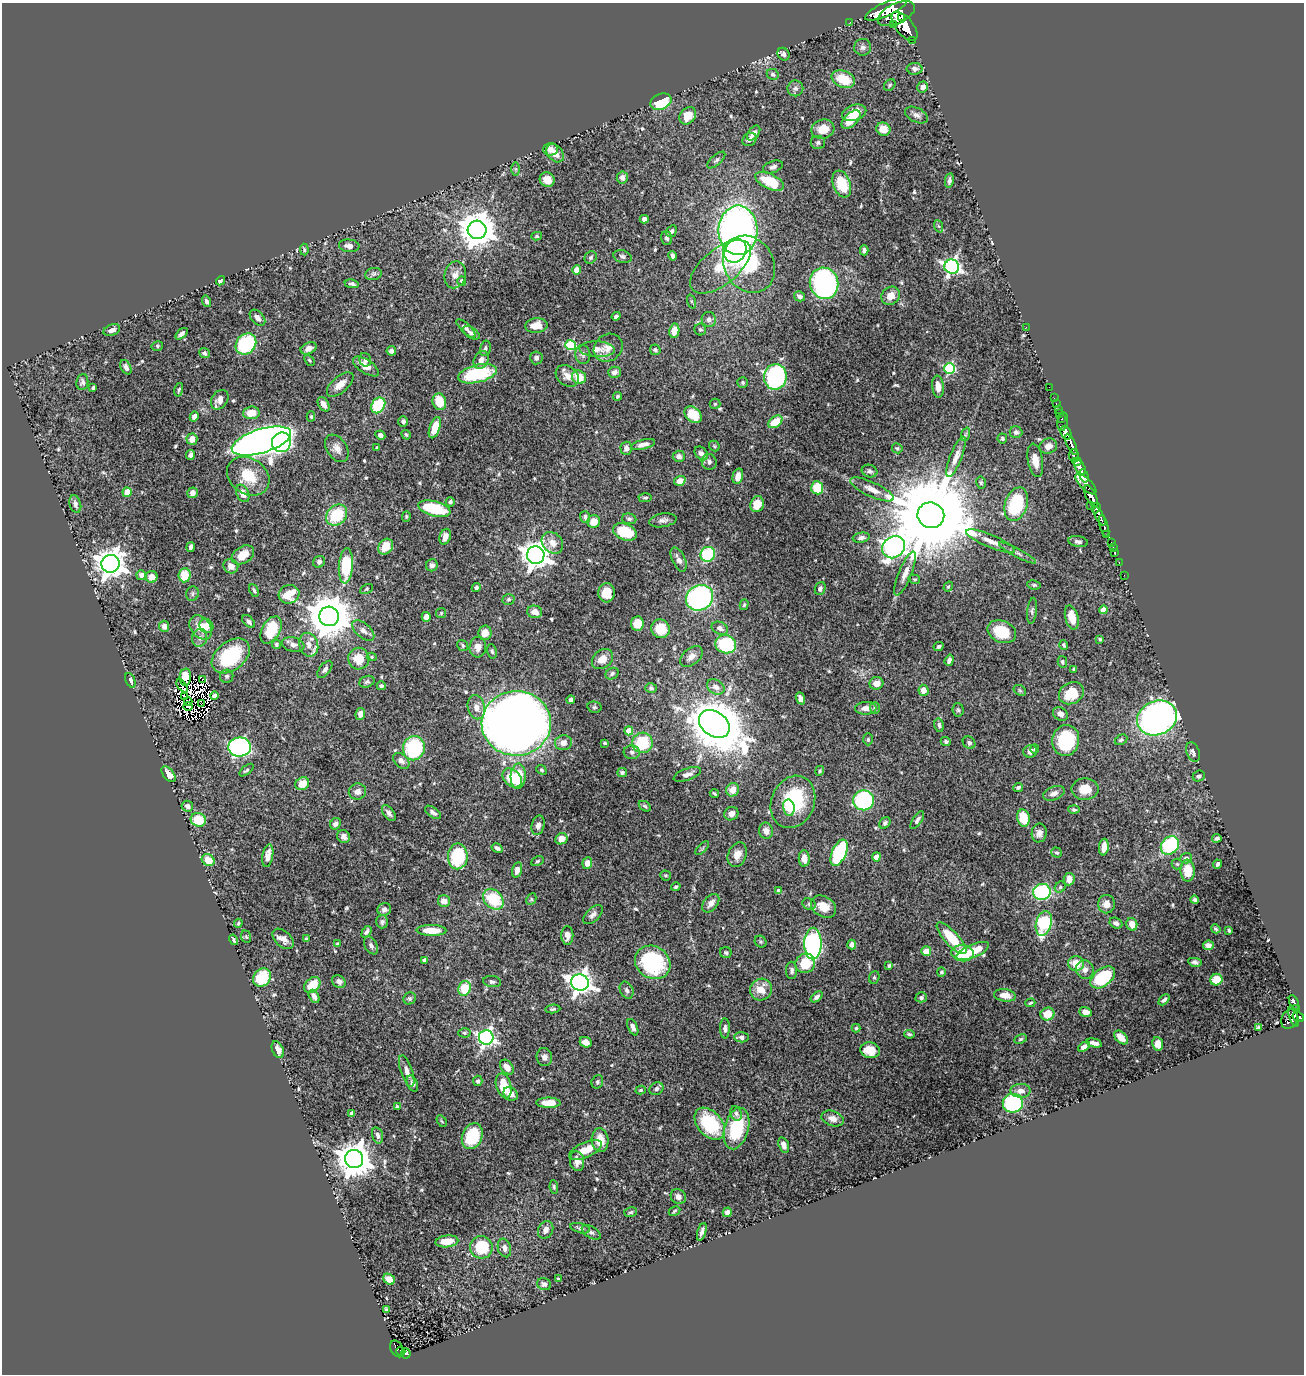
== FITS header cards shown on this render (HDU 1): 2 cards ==
NAXIS1  =                 1302
NAXIS2  =                 1372

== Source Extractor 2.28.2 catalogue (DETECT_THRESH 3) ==
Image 1302 x 1372 px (HDU 1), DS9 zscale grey, 1 PNG px = 1 image px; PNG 1306 x 1376 px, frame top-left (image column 1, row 1372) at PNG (2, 3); each listed source drawn as its Kron ellipse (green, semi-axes under 4 px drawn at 4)
Background 0.778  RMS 0.015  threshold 0.046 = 3 sigma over >= 5 px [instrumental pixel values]
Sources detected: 591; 5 with non-positive FLUX_AUTO (blend fragments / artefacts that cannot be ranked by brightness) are neither listed nor drawn; of the other 586, the 500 brightest by FLUX_AUTO listed and drawn (86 fainter detections omitted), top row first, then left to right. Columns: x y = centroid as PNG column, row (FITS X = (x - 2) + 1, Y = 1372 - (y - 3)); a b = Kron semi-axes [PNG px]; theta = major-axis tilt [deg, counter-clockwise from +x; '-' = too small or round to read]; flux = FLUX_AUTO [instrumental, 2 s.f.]
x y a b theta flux
886 9 23 7 25 2500
896 14 20 10 25 3600
901 17 3 2 - 260
850 22 3 2 - 4.5
894 25 4 2 - 150
904 26 17 8 -51 3800
913 40 3 3 - 74
863 47 8 8 - 3.6
783 54 7 5 -49 3.4
915 69 8 6 -1 3.8
773 74 6 5 - 2.6
843 79 12 8 -22 27
890 85 6 5 - 1.7
923 87 5 5 - 6
795 88 8 8 - 3.6
661 102 11 7 22 42
854 113 12 7 17 17
916 115 12 7 -27 4.5
688 116 9 7 48 15
851 120 11 6 44 22
823 129 11 9 13 15
883 129 7 6 - 13
754 133 8 5 52 7.4
750 140 7 6 - 3.4
818 143 7 6 - 2.4
550 149 7 6 - 5
555 153 10 7 -49 9.3
716 160 11 5 42 2.7
773 167 10 5 19 3.8
516 169 6 4 -89 1.6
622 177 6 5 - 3.4
547 180 7 7 - 9.2
949 180 7 4 82 3
770 181 15 7 -25 41
842 184 14 8 -70 33
644 219 4 4 - 4.1
938 226 6 4 -70 1.5
477 230 9 9 - 2400
738 230 25 19 -90 570
672 231 6 5 - 2.4
537 236 5 4 - 1.7
667 238 7 5 -70 2.7
349 246 10 6 -6 5.4
304 250 6 4 -86 1.9
735 250 12 11 - 110
864 250 5 4 - 3.3
672 256 5 3 - 3.5
591 257 6 5 - 1.9
622 257 9 6 -16 3.1
749 264 30 24 -59 78
720 267 36 18 39 36
952 267 7 7 - 330
577 270 4 4 - 16
373 274 8 6 14 2.9
455 275 13 10 76 8
220 281 5 4 - 3.5
462 281 5 4 - 2.8
824 283 16 14 -73 260
352 284 7 4 -9 2.8
799 296 6 5 - 2.7
891 296 10 8 43 10
206 301 6 4 -74 3
691 301 7 4 -71 1.5
616 316 5 3 - 2.6
257 318 9 6 -48 6
709 319 7 7 - 4.2
536 325 11 7 6 13
1026 327 2 2 - 93
466 328 12 5 -44 3.6
700 329 6 6 - 2
112 330 9 5 21 5.4
674 331 7 5 81 12
471 333 9 5 -31 3.6
182 334 7 4 42 3.5
246 344 11 9 50 85
570 345 5 5 - 75
157 346 6 5 - 1.7
309 348 8 5 24 5
485 348 8 5 77 2.4
608 348 15 13 39 9.6
597 349 18 8 -2 9.2
655 350 5 5 - 1.8
391 351 5 4 - 4
204 353 5 4 - 2.7
583 354 9 7 -81 4.1
536 358 6 6 - 4
309 360 6 4 -49 1.5
365 360 7 5 -75 2.9
481 360 9 7 62 6.5
126 367 8 5 -63 3.7
366 367 15 6 -33 9.9
950 368 5 5 - 110
614 372 6 5 - 4.8
477 374 20 9 13 73
567 376 12 9 -39 8.3
579 377 7 6 - 20
775 377 13 11 82 180
82 382 8 6 83 2.9
743 382 5 5 - 1.7
340 384 16 8 41 11
938 387 11 6 -84 9.9
1049 387 2 2 - 9.7
93 388 3 3 - 1.7
179 390 7 4 76 1.9
618 396 4 4 - 1.7
1054 398 2 2 - 10
220 400 10 8 56 7.4
439 402 8 6 -74 22
324 404 8 5 -58 6.4
715 404 5 5 - 1.5
1056 404 3 2 - 15
378 405 8 6 56 52
1058 410 3 2 - 13
251 413 8 6 6 14
1059 414 4 3 - 45
693 415 10 7 -41 26
311 416 5 4 - 1.5
194 417 5 4 - 5.4
1062 419 3 3 - 41
403 421 5 5 - 2.9
775 422 8 5 37 23
1063 422 9 5 80 16
435 428 11 5 71 19
1016 432 6 6 - 2.8
1066 433 7 5 -64 930
966 434 7 4 71 1.6
380 435 5 4 - 3.6
406 435 5 4 - 1.5
1002 438 5 5 - 1.7
192 439 6 5 - 9.8
261 441 31 12 17 1200
281 442 10 9 - 140
643 444 12 5 14 5.5
1071 444 11 4 -66 1000
714 446 6 4 -48 1.4
1048 446 9 7 17 7
337 448 15 10 -56 7.6
377 448 3 3 - 1.6
626 448 7 6 - 4.5
897 448 5 5 - 1.7
701 453 8 5 -46 5.2
190 455 5 4 - 3.6
679 456 6 5 - 4
1074 456 6 5 - 200
956 457 21 6 68 8.9
1035 460 17 7 -80 11
1077 461 5 3 - 180
709 462 8 7 - 3.7
1080 467 8 4 -60 560
869 471 8 6 -17 2.9
248 476 23 18 -34 30
738 476 8 5 76 8.7
1084 476 7 3 -73 440
680 481 6 5 - 9.7
981 483 6 4 -77 1.7
1086 484 13 5 -44 750
817 488 6 6 - 31
872 489 23 7 -25 10
127 492 5 4 - 14
192 493 5 5 - 6.2
243 493 9 6 -64 9.4
1091 496 12 5 -67 1800
645 498 7 4 1 1.8
450 502 4 4 - 3
75 504 9 5 -73 3.9
757 504 8 6 72 18
1016 504 17 11 71 76
1091 506 2 2 - 7.3
1096 508 5 3 - 420
434 509 16 7 -15 53
337 515 12 9 46 44
931 515 13 12 - 25000
406 516 5 4 - 1.5
1099 516 10 4 -64 740
585 517 6 5 - 2.8
629 519 7 5 -9 2.3
663 520 14 6 10 4.7
594 522 6 6 - 14
1104 526 11 3 -74 170
625 532 12 8 -23 36
1107 535 4 3 - 130
445 537 8 5 71 6.5
861 538 8 5 9 3.7
990 541 26 6 -23 11
1078 542 10 5 -11 3.3
552 543 12 9 -45 9.6
1111 543 3 2 - 24
191 547 5 3 - 3.2
386 547 8 7 - 16
894 547 12 10 40 680
1113 547 2 2 - 8.3
1115 552 3 2 - 16
1017 553 21 3 -28 4.3
708 554 8 7 - 60
243 555 12 8 32 15
536 555 9 8 - 1200
679 560 13 6 -65 5.8
319 562 6 5 - 3
1119 563 3 2 - 15
110 564 9 9 - 1400
432 565 6 5 - 3
231 566 7 7 - 7.3
346 566 17 7 86 51
905 573 23 6 67 9.2
141 575 5 5 - 4.9
185 575 7 6 - 26
1124 575 2 2 - 8.4
151 577 6 6 - 9.8
914 579 6 4 -13 1.4
1034 585 7 4 -8 2
948 587 5 4 - 1.5
476 588 4 4 - 2.5
820 588 6 5 - 3.4
367 589 7 4 27 1.5
254 590 6 4 -65 2.2
606 593 9 8 - 16
192 594 7 6 - 2.2
289 594 10 9 - 23
699 598 14 12 32 240
508 599 6 5 - 1.8
744 605 5 4 - 1.6
1103 610 4 4 - 11
1032 611 13 5 84 2.8
535 612 7 6 - 7.2
441 613 5 5 - 1.4
329 616 10 9 - 4200
426 617 5 4 - 10
1072 617 12 6 -75 14
249 622 8 5 -45 3.2
637 624 7 6 - 17
164 626 5 5 - 5.2
206 626 7 6 - 10
201 627 13 9 -50 15
720 628 8 6 -25 4.5
660 629 9 9 - 27
271 630 15 9 60 40
363 631 13 7 -41 6
1002 632 15 11 -23 34
485 633 7 6 - 11
200 638 9 7 76 5.1
1100 639 4 3 - 2.1
276 644 4 4 - 1.9
726 644 10 9 - 67
293 645 11 7 -10 5
309 645 12 9 -71 9.6
463 645 6 5 - 1.9
1064 645 5 4 - 1.7
939 646 5 4 - 2.4
478 647 10 8 84 7.8
492 651 7 4 -79 1.9
231 656 21 14 38 68
372 657 5 4 - 1.6
691 657 13 8 40 7.5
359 659 11 10 - 19
602 659 11 9 40 9.9
949 660 6 4 71 3.8
1062 662 6 4 -76 2.4
325 669 10 5 52 3.9
1074 669 3 3 - 1.5
612 674 7 5 31 2.4
227 676 7 6 - 2.5
185 677 8 5 85 21
202 679 2 2 - 1.4
130 680 8 4 -66 3.7
367 682 8 5 20 2.3
876 683 7 6 - 8.5
182 686 7 2 -52 2.2
381 686 4 4 - 2.4
716 687 9 6 -34 5.9
651 688 6 5 - 2
923 690 5 5 - 8.5
1020 690 7 4 -31 1.5
1071 693 13 10 28 27
184 696 3 2 - 1.6
214 696 4 3 - 2.9
800 698 6 4 -68 3.8
571 700 4 3 - 3.4
188 701 4 2 - 2.6
201 704 2 2 - 2.8
188 707 4 2 - 1.7
476 707 12 8 -77 8
594 707 7 5 -12 1.8
866 708 11 6 3 6.3
875 708 6 5 - 2.5
958 710 7 5 -85 1.9
360 714 6 4 82 5.9
1060 714 8 6 -34 5.2
1157 718 20 17 24 490
516 723 34 32 2 1400
714 724 17 12 -35 4200
939 725 7 4 -78 2.8
629 731 4 4 - 12
868 739 6 5 - 1.5
1121 740 6 5 - 2.1
946 741 5 4 - 2.1
1066 741 15 13 77 56
563 743 8 7 - 6.2
605 743 3 3 - 1.8
642 743 10 10 - 44
969 743 6 5 - 2.6
240 747 11 9 -2 230
414 748 12 11 - 82
1035 749 4 3 - 1.6
1030 751 7 6 - 5.5
632 752 8 7 - 2.9
1193 752 10 6 -68 4
401 761 9 6 -42 4.6
247 770 8 4 40 2
541 770 5 4 - 1.6
820 771 5 4 - 1.5
622 773 5 4 - 2.4
169 774 9 5 -50 9
687 774 14 6 19 5.3
518 776 13 7 88 25
1199 776 6 5 - 2.3
512 778 11 7 -45 35
302 784 7 6 - 15
1018 787 5 4 - 2.2
1085 789 13 10 0 14
733 790 7 6 - 12
357 792 9 8 - 7
1054 793 11 6 19 4.9
714 794 5 3 - 1.6
864 800 10 10 - 120
793 802 27 21 67 73
187 806 6 5 - 4.3
645 806 6 4 -34 1.8
789 808 8 5 -80 8.6
1074 809 5 4 - 1.6
433 812 9 4 -37 3.5
389 813 9 5 -53 4.3
731 814 7 6 - 6.2
1023 818 8 6 -78 27
198 820 8 6 -18 28
917 820 10 4 57 3.3
885 823 6 5 - 2.7
335 824 6 5 - 3.3
538 825 10 6 75 4.9
766 831 8 7 - 6.6
1039 833 9 7 80 6
344 837 7 6 - 5
1217 838 5 3 - 2.3
561 839 6 5 - 11
1170 845 10 8 45 81
1104 847 8 4 83 9
497 848 6 4 -31 3.2
702 848 9 3 45 1.6
839 853 14 7 66 99
1057 853 5 5 - 1.8
737 855 13 9 69 9.9
268 856 11 5 80 8.4
458 856 13 10 88 66
876 857 4 4 - 12
804 858 8 5 -89 7.9
1186 858 6 5 - 3.6
208 860 7 5 -38 18
537 861 6 4 28 1.6
587 863 6 4 83 6.8
1177 864 5 5 - 1.7
1218 864 4 3 - 2.3
517 870 8 4 75 6.7
1187 871 11 7 -87 17
665 875 5 5 - 1.6
1069 879 6 5 - 8.4
676 887 5 4 - 2.1
1060 887 6 5 - 1.8
778 891 4 3 - 1.9
1042 892 9 8 - 100
493 899 12 9 -45 48
531 899 6 4 63 1.5
1195 900 4 3 - 2.2
444 901 6 6 - 7.5
711 903 10 6 51 6.6
809 904 7 5 -28 2.2
1106 904 9 8 - 6.9
824 907 13 10 -33 14
384 909 7 6 - 3.7
593 915 12 6 43 4.9
382 922 6 6 - 2.7
238 923 5 3 - 1.5
1044 923 13 7 76 75
1116 923 7 5 -26 3.3
1132 924 6 5 - 11
1216 929 5 4 - 1.5
431 930 15 5 -1 19
1229 930 3 3 - 1.5
366 932 6 4 56 3.1
567 935 9 6 -88 7.1
246 937 6 5 - 1.5
951 938 20 7 -48 35
283 939 12 8 -44 7.2
306 939 4 3 - 1.6
234 940 5 3 - 1.8
761 942 6 5 - 1.7
813 943 16 8 90 250
337 944 4 3 - 1.6
852 944 5 4 - 4
371 945 9 6 -62 3.6
1208 945 5 4 - 3.7
926 951 5 5 - 13
973 951 17 6 22 25
726 953 6 5 - 2
962 953 11 8 -7 39
425 960 4 4 - 4.4
653 962 18 16 -34 98
1195 962 7 4 -11 3.2
805 963 10 9 - 26
1076 964 8 7 - 21
889 966 4 3 - 1.9
792 970 8 5 89 3.1
1085 970 9 8 - 6.6
941 972 5 4 - 2.2
874 977 6 5 - 1.8
1103 977 14 8 37 67
262 978 10 8 53 43
1216 980 6 5 - 18
339 982 7 6 - 4.8
492 982 9 5 -8 2.8
580 982 9 8 - 780
312 985 9 6 44 23
464 988 7 6 - 32
627 990 9 6 -65 3.3
761 990 11 10 - 16
1005 995 11 6 -8 10
314 996 7 5 -63 5.4
817 997 7 4 39 3.2
921 997 5 5 - 2.3
410 998 6 6 - 2.2
1164 1000 6 3 45 2.6
1294 1002 7 3 -62 220
1030 1003 5 3 - 1.4
1296 1008 4 3 - 130
553 1009 7 4 6 2
1085 1012 6 5 - 6.2
1048 1014 7 6 - 19
1294 1016 11 3 -72 240
1298 1017 6 4 -33 390
1290 1019 10 8 61 350
633 1027 9 4 -66 5.4
725 1028 10 5 89 3
856 1028 4 4 - 1.5
1259 1028 4 3 - 1.7
464 1033 6 4 -2 1.6
909 1034 5 3 - 1.7
486 1037 7 7 - 340
741 1037 7 5 -5 3.8
1121 1037 8 5 -44 9
1020 1039 6 4 27 1.7
586 1042 6 5 - 6.4
1094 1043 8 4 -14 5.1
1158 1044 7 5 -79 8.9
1084 1047 6 4 36 4.6
278 1050 9 5 -68 7.6
870 1050 10 8 -11 16
544 1057 9 8 - 4.2
507 1067 8 5 -50 9.3
407 1071 16 6 -71 6.4
478 1081 5 4 - 2.8
597 1082 7 5 70 2
412 1084 8 5 -68 3.1
504 1086 13 7 -74 25
656 1089 7 6 - 3.3
641 1090 5 4 - 1.5
1021 1091 10 7 -1 6.9
511 1094 8 6 -41 7.6
548 1103 12 5 -1 17
1013 1103 10 9 - 95
397 1107 4 3 - 1.6
352 1113 4 4 - 5.6
736 1113 7 5 -69 2.5
833 1119 11 7 -18 7
442 1121 6 4 -58 1.4
710 1124 18 12 -49 70
737 1128 21 12 75 59
378 1135 8 5 -73 3.2
472 1136 13 10 67 59
600 1140 12 8 -86 16
784 1145 8 5 -70 5.9
585 1150 17 7 24 18
354 1159 9 9 - 2300
577 1161 10 7 -82 7.3
554 1187 6 4 -80 1.6
678 1197 8 7 - 5.4
674 1211 6 4 29 1.4
631 1212 6 5 - 1.8
727 1212 5 4 - 3
580 1228 10 5 -15 2.5
546 1230 9 7 62 5
591 1232 10 5 -31 3.4
702 1232 9 4 73 4.1
447 1241 11 6 7 14
481 1247 11 11 - 43
504 1248 9 6 -74 5.3
389 1279 6 5 - 8.7
558 1279 3 3 - 1.6
544 1284 7 6 - 3.6
386 1309 3 3 - 1.4
397 1349 9 6 -60 110
401 1351 5 4 - 72
406 1353 5 5 - 100
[86 fainter detections neither listed nor drawn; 5 non-positive-flux detections neither listed nor drawn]